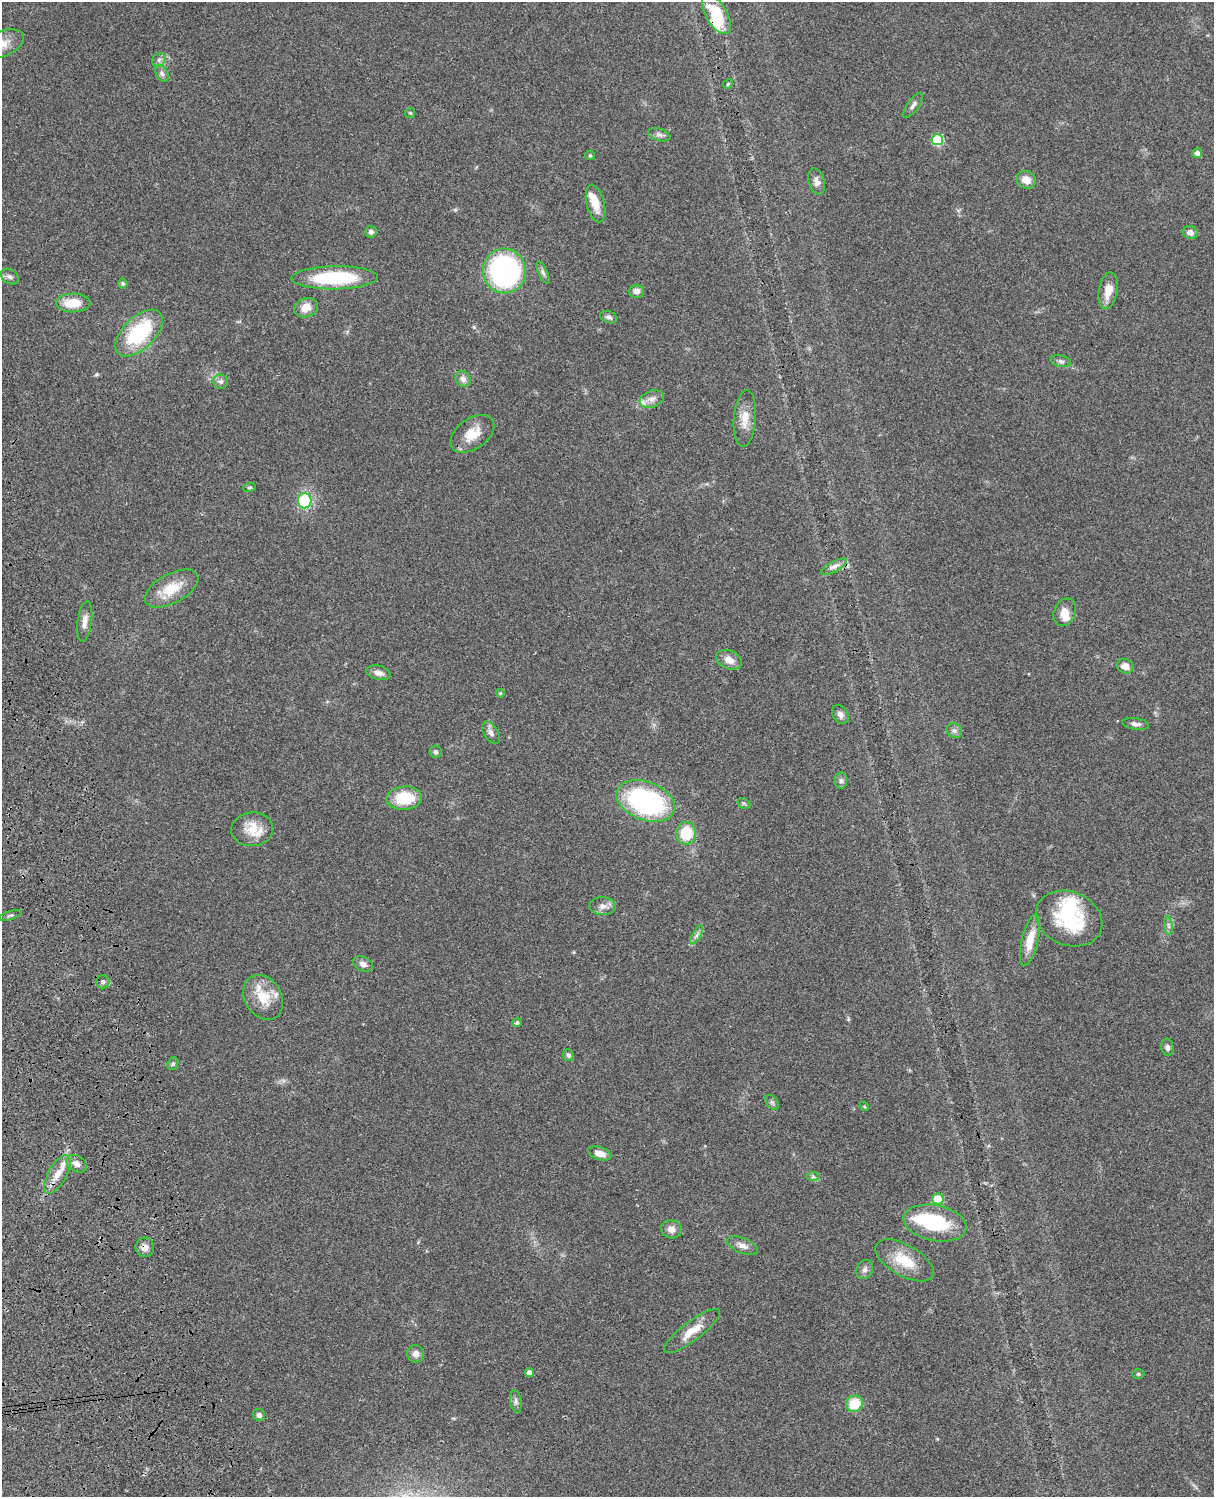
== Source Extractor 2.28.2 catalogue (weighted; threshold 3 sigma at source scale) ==
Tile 7 of 4 x 3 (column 3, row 2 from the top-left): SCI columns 2544-3755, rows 1773-3267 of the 5085 x 4926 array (HDU 1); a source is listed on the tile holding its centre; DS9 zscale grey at full resolution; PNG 1216 x 1499 px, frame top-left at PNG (2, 2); each listed source drawn as its Kron ellipse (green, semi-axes under 4 px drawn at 4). Shown black and unused: <1% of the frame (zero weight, under 3 of 4 exposures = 6% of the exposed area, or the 3 px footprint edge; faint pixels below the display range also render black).
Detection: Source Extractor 2.28.2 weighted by HDU 2 'WHT'; one run over the whole footprint, this tile lists its part. Background 0.081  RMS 0.0058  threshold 0.0262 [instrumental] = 3 sigma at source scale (4.5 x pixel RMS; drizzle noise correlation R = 1.50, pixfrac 1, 0.05/0.05 arcsec/px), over >= 5 px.
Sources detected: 98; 3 inside a brighter object's white glare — neither listed nor drawn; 8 inside a brighter listed object's ellipse — not listed separately; the other 87 listed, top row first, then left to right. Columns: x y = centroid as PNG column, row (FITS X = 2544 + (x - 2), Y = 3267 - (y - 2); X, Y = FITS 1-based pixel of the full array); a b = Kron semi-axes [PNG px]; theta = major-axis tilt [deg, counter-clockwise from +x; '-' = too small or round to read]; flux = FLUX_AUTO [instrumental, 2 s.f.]
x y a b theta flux
716 14 22 10 -60 22
3 44 22 12 23 8.6
159 60 7 6 - 1.8
162 73 9 5 -62 1.8
728 84 5 4 - 0.71
913 105 15 5 54 2.4
410 113 5 5 - 0.69
659 135 11 6 -17 1.9
937 140 6 5 - 34
1197 153 5 5 - 2.6
590 155 5 4 - 0.72
1026 180 10 8 -31 6
817 182 13 8 -74 3.3
596 204 19 9 -76 8.7
371 232 6 6 - 1.8
1190 233 7 6 - 3.5
504 271 22 21 - 110
543 273 12 4 -66 1.7
10 277 10 7 -32 2.1
335 278 43 11 1 44
123 283 5 5 - 0.92
637 291 7 6 - 3.1
1108 291 18 9 80 7.8
73 303 17 9 1 12
306 308 12 9 21 6.6
609 317 9 5 -21 1.8
139 333 29 16 44 44
1061 361 10 5 -12 1.6
463 379 8 7 - 2.7
221 382 7 7 - 1.9
652 399 12 8 20 3.6
745 419 28 11 85 8.1
472 434 24 15 35 11
250 487 6 4 7 0.76
305 501 7 7 - 35
834 567 14 5 27 2.9
172 588 29 14 28 15
1065 612 14 10 66 6.1
85 621 20 7 82 4.2
729 660 13 9 -24 5.1
1125 666 8 7 - 4.3
379 673 12 7 -14 3.4
500 693 4 3 - 0.81
840 714 10 7 -57 2.4
1136 724 13 5 -9 2.1
954 731 8 6 -42 2
491 733 12 7 -57 2.4
436 752 6 6 - 1.2
841 781 8 6 -90 1.7
404 798 18 11 3 23
646 801 30 19 -21 98
744 803 7 5 -30 0.98
252 829 21 17 7 11
686 833 11 10 - 21
603 906 13 9 -3 3.7
10 915 12 2 17 0.89
1069 919 34 26 -23 44
1168 926 9 4 -81 1.6
697 935 11 4 61 1.9
1030 940 26 8 77 11
363 964 10 7 -25 2.8
103 982 7 6 - 1.7
263 997 24 18 -58 14
517 1023 5 4 - 1.3
1167 1047 9 6 -83 1.8
569 1055 6 5 - 1.5
173 1064 6 5 - 0.99
772 1102 8 5 -53 1.3
864 1106 5 4 - 0.61
600 1153 12 6 -18 5.3
76 1164 11 8 -34 3.4
57 1174 21 9 61 7.7
813 1177 7 4 0 1.1
938 1199 6 5 - 21
935 1223 32 18 -11 35
671 1229 10 9 - 3.7
743 1246 16 7 -21 3.7
145 1247 9 9 - 3.4
904 1260 32 15 -30 16
865 1269 10 8 63 2.2
692 1331 34 9 37 10
416 1354 9 8 - 3
529 1373 4 4 - 3.2
1138 1374 6 5 - 0.9
516 1401 11 5 -81 1.8
855 1404 8 8 - 15
259 1415 6 6 - 2.1
Overlapping masked pixels (flux is a lower limit): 2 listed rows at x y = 716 14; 145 1247
Isophote crosses this tile's border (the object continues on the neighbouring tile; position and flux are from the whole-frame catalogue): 1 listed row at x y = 3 44